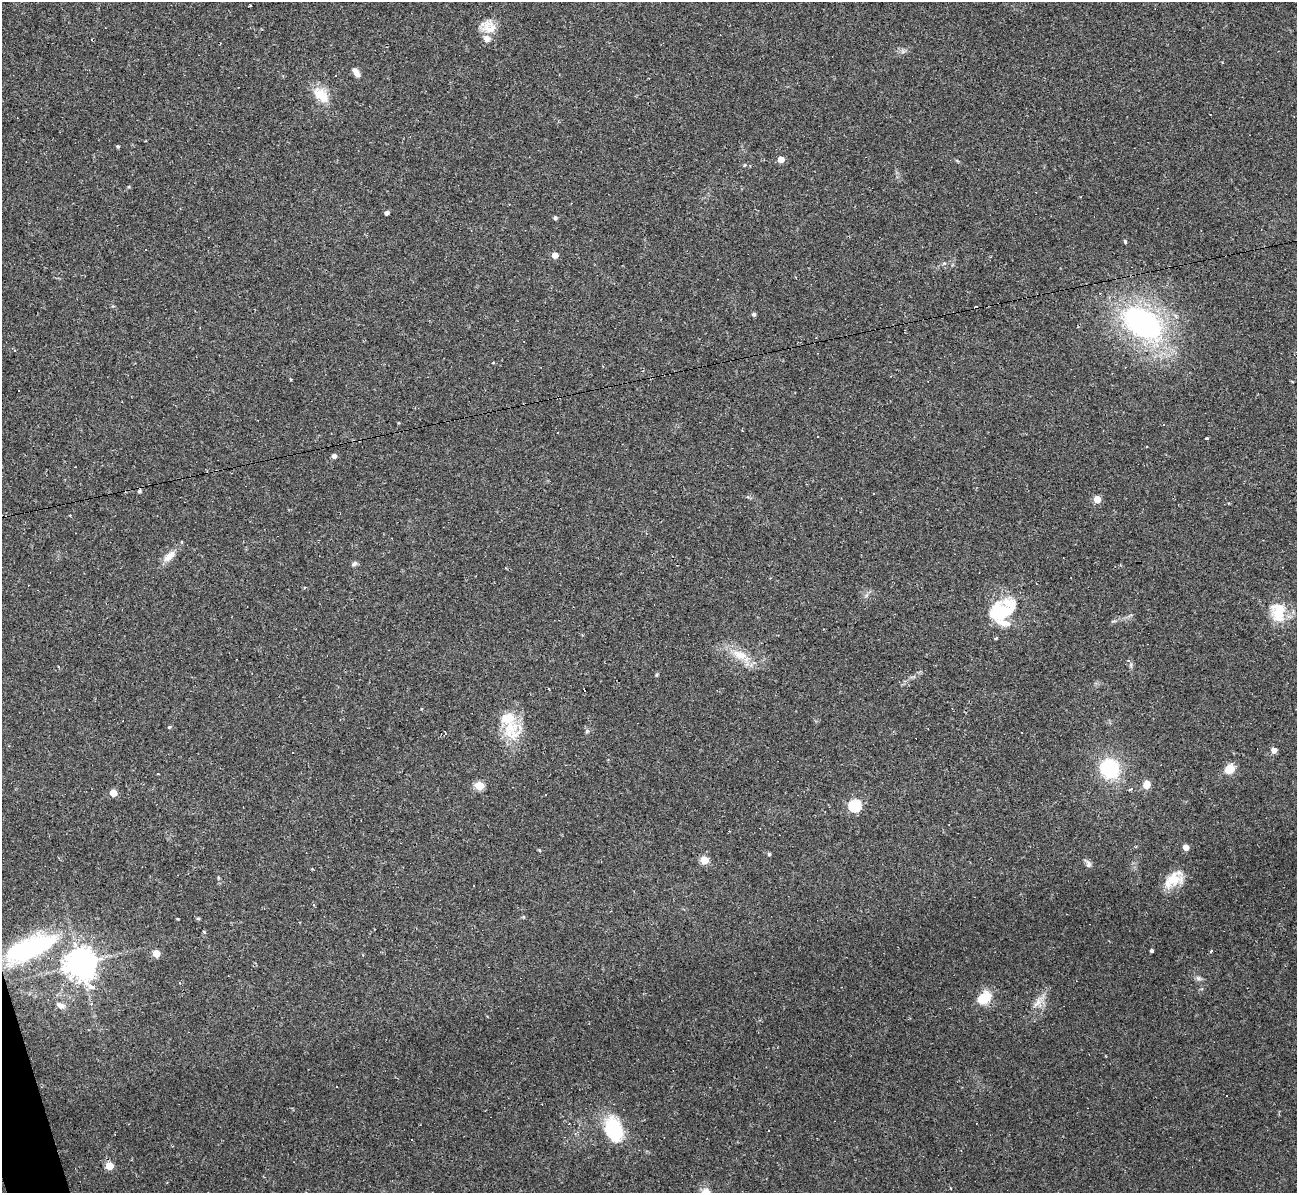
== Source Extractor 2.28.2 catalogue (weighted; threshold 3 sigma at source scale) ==
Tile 7 of 4 x 4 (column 3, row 2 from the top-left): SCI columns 2592-3886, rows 2523-3713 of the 5182 x 5165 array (HDU 1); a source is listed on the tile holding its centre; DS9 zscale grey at full resolution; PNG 1299 x 1195 px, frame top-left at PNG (2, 2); no overlay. Shown black and unused: <1% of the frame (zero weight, under 2 of 3 exposures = <1% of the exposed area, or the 3 px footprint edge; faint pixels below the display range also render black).
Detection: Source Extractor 2.28.2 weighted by HDU 2 'WHT'; one run over the whole footprint, this tile lists its part. Background 0.11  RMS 0.0065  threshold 0.0293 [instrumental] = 3 sigma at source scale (4.5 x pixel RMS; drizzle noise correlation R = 1.50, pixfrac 1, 0.05/0.05 arcsec/px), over >= 5 px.
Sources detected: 89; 1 inside a brighter object's white glare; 19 cosmic-ray / hot-pixel residue — not listed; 3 inside a brighter listed object's ellipse — not listed separately; the other 66 listed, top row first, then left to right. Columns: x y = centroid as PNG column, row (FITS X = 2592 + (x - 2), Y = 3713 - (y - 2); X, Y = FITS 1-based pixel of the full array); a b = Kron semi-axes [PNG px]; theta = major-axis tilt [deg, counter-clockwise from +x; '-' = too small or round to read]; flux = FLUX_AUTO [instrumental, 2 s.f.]
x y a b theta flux
250 6 3 2 - 1
488 27 22 16 -15 9.7
356 72 12 6 -57 3.8
336 75 3 3 - 2.3
322 95 22 12 -42 14
118 146 4 4 - 0.87
781 159 5 4 - 9.5
744 165 5 3 - 0.54
387 213 4 4 - 2.1
555 218 5 4 - 1.4
1125 242 4 3 - 1.4
555 255 5 4 - 7.8
754 314 4 4 - 1.5
1142 323 39 24 -35 150
15 350 4 3 - 0.65
1164 425 3 3 - 0.77
1206 438 3 3 - 1.5
334 456 4 4 - 2.7
139 491 5 5 - 1.2
873 494 3 2 - 0.47
1097 499 5 5 - 15
169 556 19 9 43 6.6
354 564 8 6 41 1.5
1002 611 34 26 49 39
1278 612 29 19 -84 18
740 655 26 12 -22 13
1128 660 4 4 - 0.83
59 667 4 2 - 0.52
657 675 6 4 70 0.81
169 727 5 4 - 0.86
511 730 29 28 - 23
587 731 6 6 - 1.2
1274 750 5 5 - 4.4
1110 768 18 16 -67 44
1229 769 10 9 - 8.9
158 774 2 2 - 0.65
1146 784 9 8 - 5.4
479 786 5 5 - 27
1131 789 3 3 - 57
113 793 5 5 - 14
855 805 6 6 - 74
1186 847 4 4 - 7.7
769 854 4 3 - 1.1
704 860 5 5 - 24
1088 864 10 7 -73 2.3
1173 879 24 16 24 13
473 886 3 2 - 0.54
610 911 3 2 - 0.46
523 917 5 4 - 0.7
178 919 3 2 - 0.64
204 932 5 4 - 0.72
26 950 60 26 27 91
1151 951 3 3 - 3.2
1211 951 3 3 - 1.9
156 953 5 5 - 12
80 964 10 10 - 960
1198 978 8 6 -16 1.9
984 998 16 10 34 16
1037 1003 18 7 53 5.2
61 1005 13 8 -17 3.8
1227 1095 3 2 - 0.75
614 1130 25 16 -70 43
768 1130 3 2 - 0.82
411 1140 3 3 - 3.7
109 1166 5 5 - 19
706 1192 12 8 19 4.5
Overlapping masked pixels (flux is a lower limit): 1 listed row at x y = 26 950
Isophote crosses this tile's border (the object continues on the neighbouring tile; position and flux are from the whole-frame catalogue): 1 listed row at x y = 706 1192